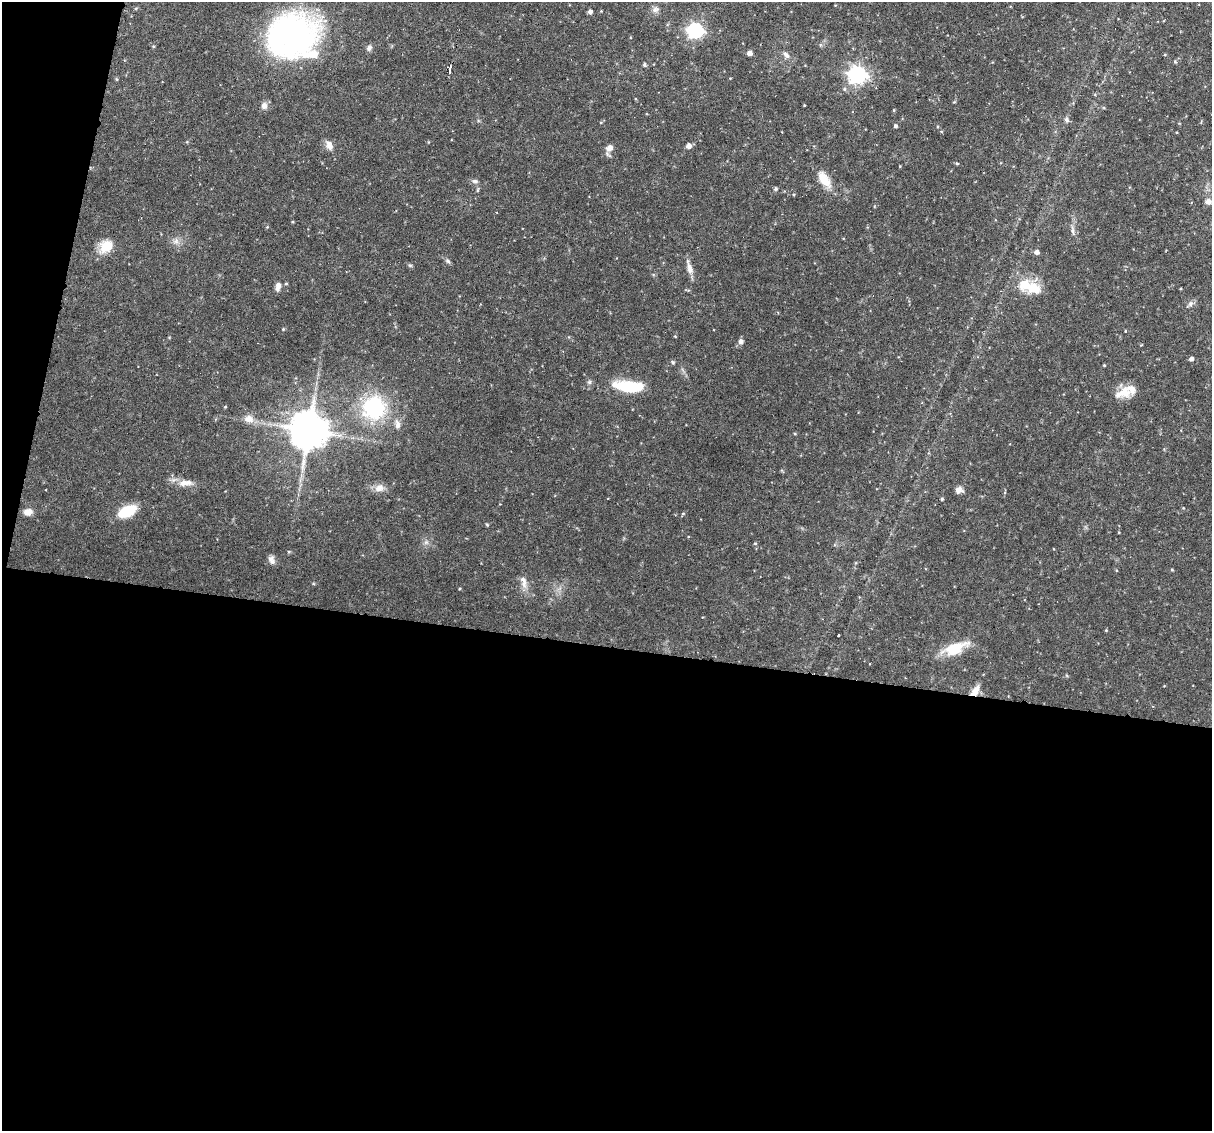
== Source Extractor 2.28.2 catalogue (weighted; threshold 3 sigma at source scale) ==
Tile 13 of 4 x 4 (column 1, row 4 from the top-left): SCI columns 1-1210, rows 113-1241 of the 4839 x 4860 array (HDU 1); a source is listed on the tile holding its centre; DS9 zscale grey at full resolution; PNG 1214 x 1133 px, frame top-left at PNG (2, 2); no overlay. Shown black and unused: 45% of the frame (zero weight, under 3 of 6 exposures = <1% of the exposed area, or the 3 px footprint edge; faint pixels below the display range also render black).
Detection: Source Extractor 2.28.2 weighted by HDU 2 'WHT'; one run over the whole footprint, this tile lists its part. Background 0.0523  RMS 0.0048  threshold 0.0198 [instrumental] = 3 sigma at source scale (4.09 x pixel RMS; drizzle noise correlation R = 1.36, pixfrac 0.8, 0.05/0.05 arcsec/px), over >= 5 px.
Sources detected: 70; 3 cosmic-ray / hot-pixel residue — not listed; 1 inside a brighter listed object's ellipse — not listed separately; the other 66 listed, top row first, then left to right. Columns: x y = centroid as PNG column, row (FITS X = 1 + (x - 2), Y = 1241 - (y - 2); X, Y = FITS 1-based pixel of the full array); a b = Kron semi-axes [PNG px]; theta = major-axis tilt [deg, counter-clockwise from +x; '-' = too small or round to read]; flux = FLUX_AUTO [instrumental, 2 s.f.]
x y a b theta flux
655 10 9 7 13 1.6
590 11 5 4 - 1.3
601 11 3 3 - 0.28
695 30 7 6 - 110
294 35 37 32 0 160
369 48 8 6 54 1.2
749 53 4 4 - 2.2
786 55 11 6 -48 1.6
1175 62 5 3 - 0.43
644 65 4 4 - 0.81
450 68 6 3 79 22
857 75 7 7 - 180
804 105 3 2 - 0.31
264 106 9 8 - 2.1
1066 120 7 6 - 1.2
896 126 4 4 - 0.82
329 145 11 7 -73 2.8
688 146 5 5 - 2.3
609 148 9 7 46 2.6
957 163 4 3 - 0.5
824 179 21 10 -56 7.1
475 181 8 5 -2 0.99
776 189 4 4 - 0.74
478 190 5 3 - 0.52
1208 202 10 8 -7 2.4
1073 232 11 4 -81 1.2
176 241 7 5 47 1.3
107 246 14 11 38 9.1
1036 252 5 4 - 1.8
448 261 7 5 -28 0.89
689 268 20 7 -73 2.9
286 284 5 3 - 0.41
1024 285 19 15 -41 9.3
278 286 9 6 79 2.3
1190 304 9 5 50 1.3
283 329 4 3 - 0.43
1125 331 4 3 - 0.32
675 336 4 3 - 0.31
741 341 7 7 - 1.3
1191 359 4 4 - 1.4
673 362 5 5 - 0.59
629 386 38 13 -4 17
1123 392 23 13 22 7.3
225 407 5 3 - 0.38
374 408 28 27 - 35
249 419 13 10 -20 3.7
397 424 13 7 -80 2.1
308 430 11 10 - 1400
795 434 4 3 - 0.38
185 483 20 8 6 4
379 488 13 10 23 3.1
959 490 9 8 - 2.1
942 499 4 4 - 0.67
127 511 16 9 24 16
28 512 9 7 16 3.3
683 513 5 3 - 0.42
487 524 5 3 - 0.45
755 543 5 4 - 0.45
271 560 11 7 -62 1.9
1172 570 4 3 - 0.42
523 581 19 7 -75 3.2
459 589 4 3 - 0.39
702 617 3 2 - 0.3
838 635 3 2 - 0.48
955 649 26 12 25 13
975 691 15 7 55 3.9
Overlapping masked pixels (flux is a lower limit): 1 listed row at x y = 975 691
Unlisted compact peaks at least as high as the median listed source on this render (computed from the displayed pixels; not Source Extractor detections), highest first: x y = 410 265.